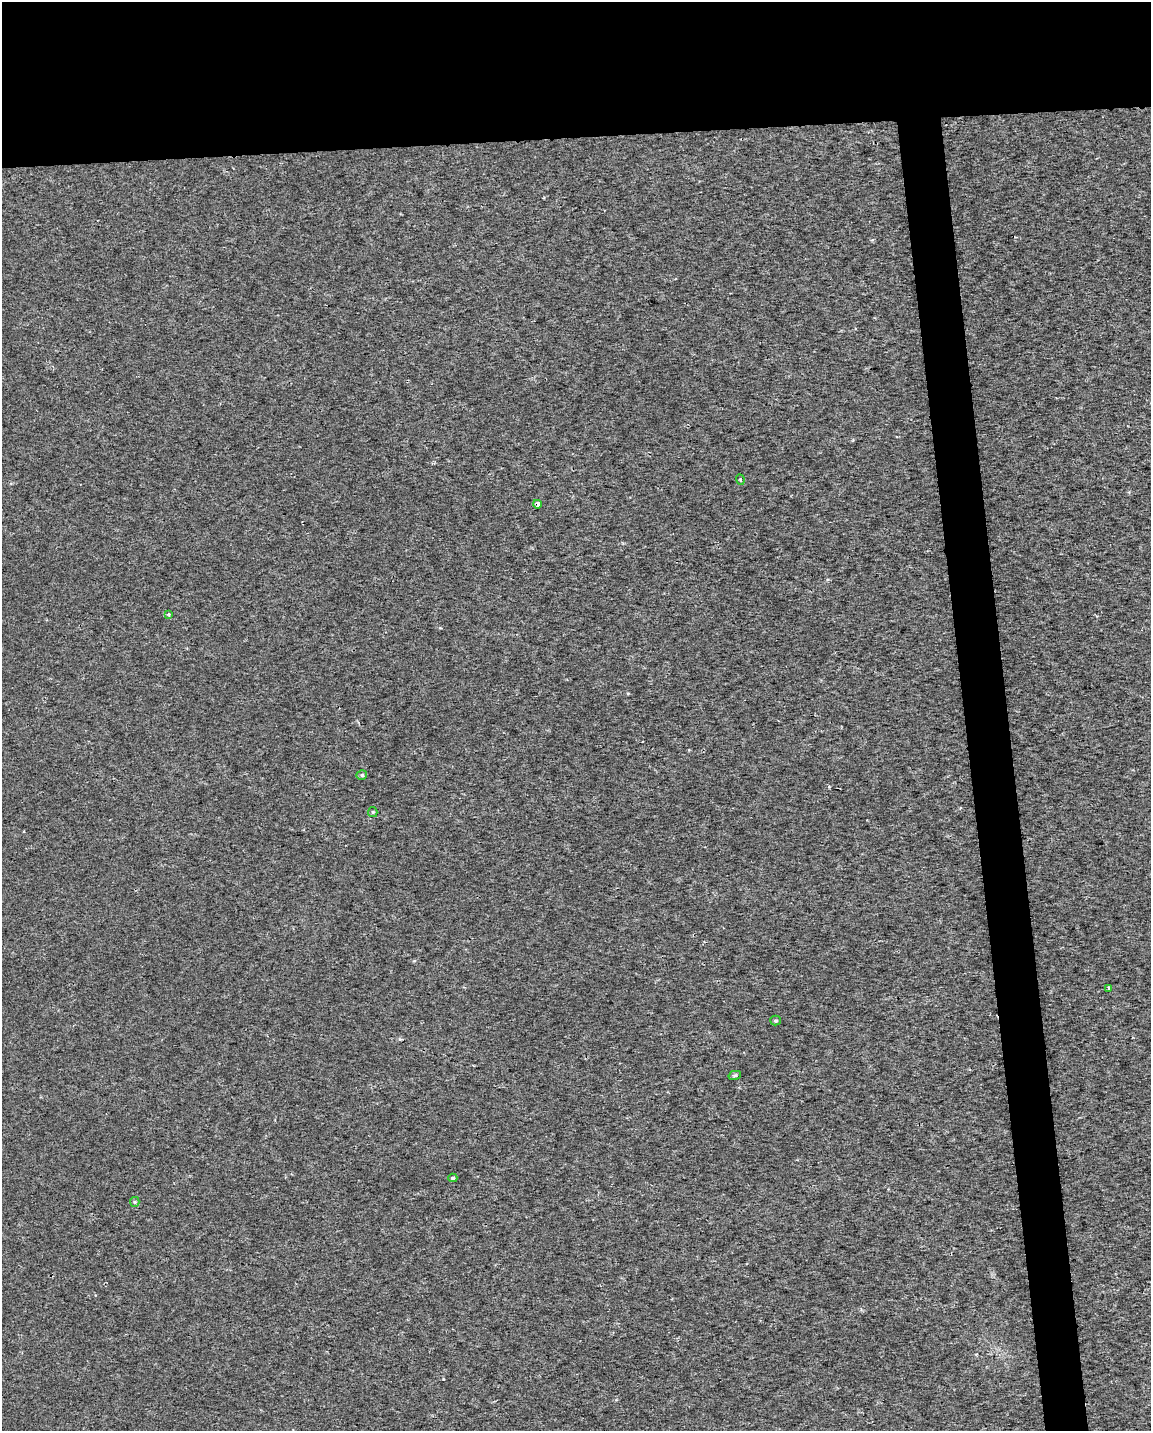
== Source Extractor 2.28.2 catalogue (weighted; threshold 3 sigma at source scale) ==
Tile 2 of 4 x 3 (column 2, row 1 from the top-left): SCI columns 1150-2298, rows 2910-4338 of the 4595 x 4347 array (HDU 1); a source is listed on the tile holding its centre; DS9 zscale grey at full resolution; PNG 1153 x 1433 px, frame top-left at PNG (2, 2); each listed source drawn as its Kron ellipse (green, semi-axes under 4 px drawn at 4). Shown black and unused: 13% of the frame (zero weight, under 2 of 3 exposures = <1% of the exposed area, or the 3 px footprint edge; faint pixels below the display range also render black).
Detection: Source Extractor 2.28.2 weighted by HDU 2 'WHT'; one run over the whole footprint, this tile lists its part. Background 0.00345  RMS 0.003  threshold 0.0136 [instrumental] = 3 sigma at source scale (4.5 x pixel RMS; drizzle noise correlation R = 1.50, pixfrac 1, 0.0396/0.0396 arcsec/px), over >= 5 px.
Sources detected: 10; all 10 listed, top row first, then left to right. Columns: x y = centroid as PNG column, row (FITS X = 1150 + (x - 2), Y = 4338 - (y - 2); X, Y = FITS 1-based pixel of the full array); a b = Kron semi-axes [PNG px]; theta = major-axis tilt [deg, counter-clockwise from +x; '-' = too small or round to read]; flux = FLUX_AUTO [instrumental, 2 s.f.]
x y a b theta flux
740 479 5 4 - 0.43
537 504 4 4 - 2.5
169 614 3 2 - 0.39
362 775 5 4 - 0.46
373 812 5 4 - 0.36
1109 988 3 3 - 0.63
775 1021 5 5 - 0.44
735 1075 6 4 14 0.53
453 1178 4 3 - 0.62
135 1202 5 4 - 0.39
Overlapping masked pixels (flux is a lower limit): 1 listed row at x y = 537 504